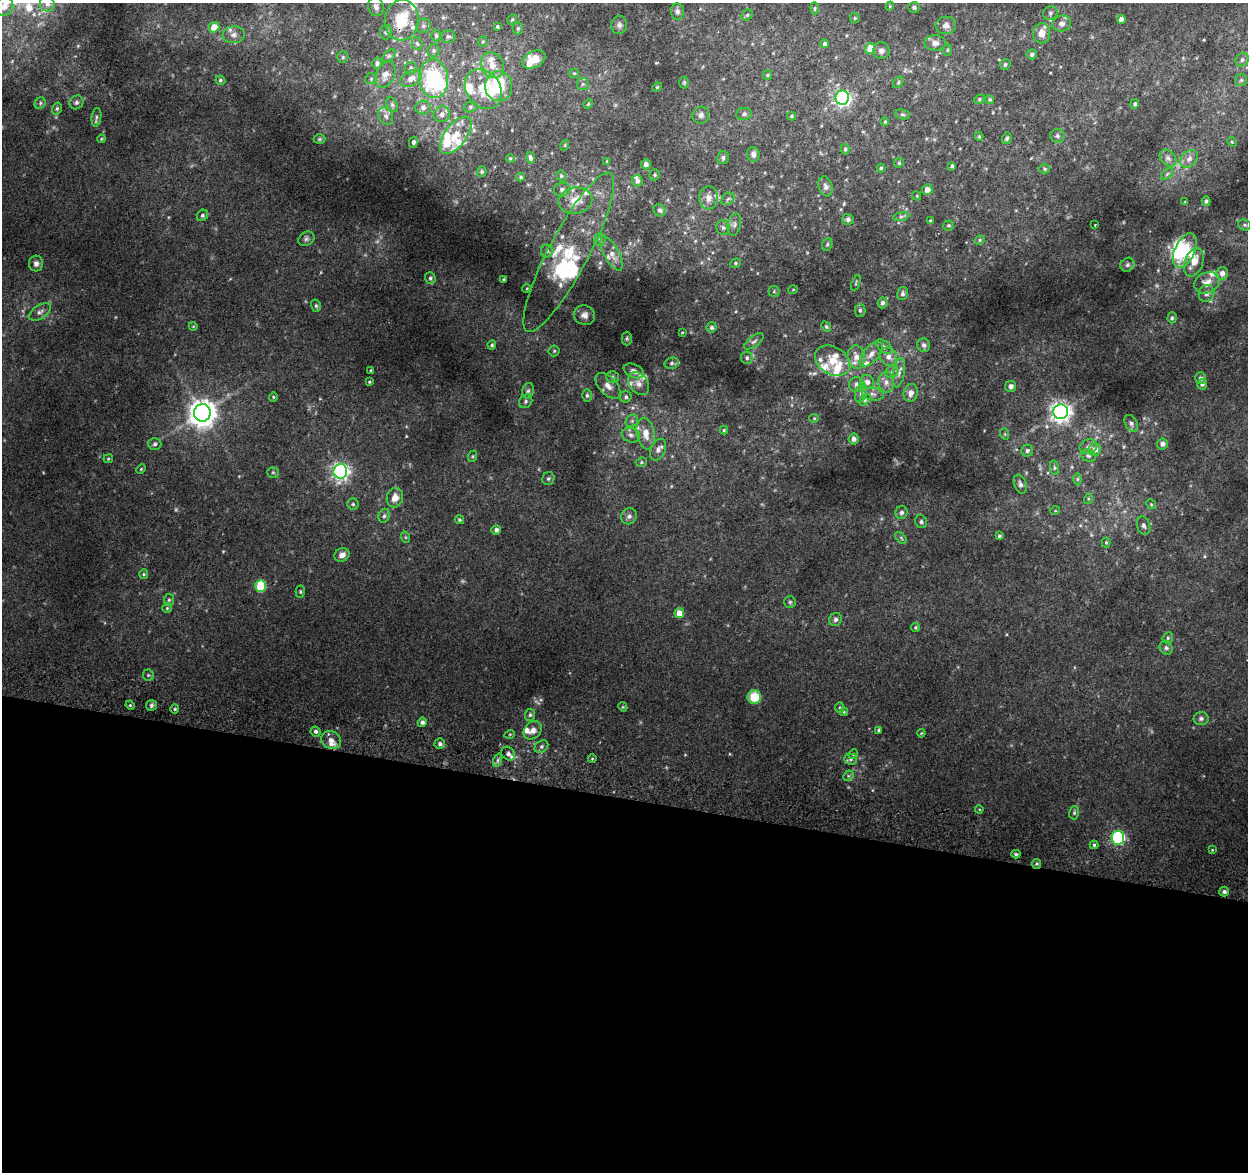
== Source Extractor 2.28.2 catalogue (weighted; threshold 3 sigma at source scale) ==
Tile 14 of 4 x 4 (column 2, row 4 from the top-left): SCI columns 1254-2499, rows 266-1435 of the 5008 x 5270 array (HDU 1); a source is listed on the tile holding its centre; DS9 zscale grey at full resolution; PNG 1250 x 1174 px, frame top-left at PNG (2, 3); each listed source drawn as its Kron ellipse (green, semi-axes under 4 px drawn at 4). Shown black and unused: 32% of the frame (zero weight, under 2 of 3 exposures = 2% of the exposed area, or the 3 px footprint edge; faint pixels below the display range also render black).
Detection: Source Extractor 2.28.2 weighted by HDU 2 'WHT'; one run over the whole footprint, this tile lists its part. Background 0.0812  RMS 0.015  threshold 0.0656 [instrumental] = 3 sigma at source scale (4.5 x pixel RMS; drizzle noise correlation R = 1.50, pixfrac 1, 0.0396/0.0396 arcsec/px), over >= 5 px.
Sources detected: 322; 5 too faint to see at this stretch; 2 inside a brighter object's white glare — neither listed nor drawn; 38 inside a brighter listed object's ellipse — not listed separately; the other 277 listed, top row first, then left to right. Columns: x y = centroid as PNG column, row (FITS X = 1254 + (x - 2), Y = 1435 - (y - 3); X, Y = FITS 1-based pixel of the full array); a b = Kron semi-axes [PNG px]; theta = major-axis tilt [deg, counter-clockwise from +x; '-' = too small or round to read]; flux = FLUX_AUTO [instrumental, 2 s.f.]
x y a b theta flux
47 4 8 7 - 5.5
4 6 9 9 - 12
890 6 4 3 - 1.3
376 7 9 7 -74 6.7
914 7 6 5 - 3
815 8 6 4 -85 1.8
677 12 8 6 -85 5.8
1050 13 7 6 - 3.7
747 15 6 5 - 2.7
855 18 5 5 - 1.8
1121 19 4 4 - 7.2
402 20 20 17 84 51
512 20 5 3 - 1.9
1062 24 9 8 - 6.8
619 25 9 8 - 5.5
946 25 10 9 - 7.7
423 26 7 6 - 4.3
497 26 3 3 - 1.8
214 27 5 5 - 18
518 28 6 5 - 2.6
386 32 7 6 - 2.8
1042 33 10 8 80 15
234 35 11 8 6 7.8
436 35 6 4 -89 2.8
448 36 7 6 - 3.1
483 42 5 4 - 1.7
935 43 10 7 -1 7.2
417 44 7 5 -68 2.3
825 44 4 4 - 4.2
870 48 5 5 - 20
947 50 6 4 88 1.5
434 51 6 6 - 3.2
881 51 8 8 - 6.4
1032 55 5 5 - 3.4
389 56 8 4 44 2.8
343 57 5 5 - 2.1
534 60 12 8 29 32
1242 60 7 6 - 4
377 63 5 5 - 3.7
1005 64 5 5 - 2.4
492 65 13 11 -61 16
411 68 6 6 - 3.1
574 73 5 4 - 1.6
385 75 14 9 64 11
768 75 5 4 - 1.6
371 79 6 5 - 2.6
411 79 12 7 28 10
434 79 19 14 -85 140
220 80 5 4 - 2.6
1241 80 6 6 - 2.8
684 82 6 5 - 1.9
898 82 6 4 61 2
583 84 6 6 - 2.7
499 86 15 13 -88 69
657 87 5 4 - 1.5
483 89 21 17 -56 37
842 98 7 6 - 430
979 99 5 4 - 2.1
990 99 4 4 - 2.4
76 102 7 6 - 3.5
40 103 6 5 - 2.4
588 104 5 4 - 1.6
1135 104 5 4 - 2.9
392 105 7 5 -64 3.2
470 107 7 5 17 2.6
57 108 6 4 74 2.5
423 108 8 7 - 5.7
442 114 8 7 - 7.3
744 114 8 6 8 4
902 114 7 5 -7 2.7
701 115 9 8 - 5.5
386 116 9 6 -62 6.8
791 116 4 4 - 1.6
96 117 9 5 82 3.4
885 122 4 3 - 1.7
456 135 22 11 53 30
1057 136 7 7 - 3.7
979 137 4 4 - 1.7
1007 138 6 4 60 2.4
101 139 4 3 - 1.2
319 139 6 5 - 2.1
413 142 5 4 - 3.1
1232 142 5 4 - 1.6
565 145 5 3 - 1.4
845 149 5 4 - 2.2
753 154 7 6 - 5.5
510 158 4 3 - 2
530 158 6 4 -77 4.2
723 158 6 6 - 3.7
1168 158 9 7 -46 6.6
1189 159 10 7 48 8.5
607 161 4 4 - 1.1
899 163 5 4 - 1.7
646 164 5 5 - 6.1
952 166 4 3 - 2.5
881 168 4 4 - 1.9
1045 169 5 4 - 2.2
482 172 5 4 - 2.2
1167 174 7 4 45 2.7
655 175 6 5 - 2.1
561 176 6 4 -70 2
521 177 4 3 - 2
637 181 5 5 - 5.3
826 186 10 7 -72 6.2
562 190 8 7 - 4.2
927 190 5 5 - 9.4
917 196 4 3 - 1.3
709 198 11 9 86 11
728 199 7 5 43 3.2
575 201 17 13 10 22
1206 201 5 4 - 3.3
1185 202 4 3 - 1.4
659 210 6 5 - 3.8
202 215 6 5 - 2.9
901 216 8 4 8 3.1
848 219 6 5 - 3.9
931 221 4 3 - 2.7
734 224 11 6 78 5.5
948 225 5 5 - 2.6
1095 225 2 2 - 1.2
1245 225 7 5 -22 2.5
723 228 7 6 - 4
306 239 8 6 33 4.3
600 240 6 5 - 2.7
980 240 5 4 - 1.8
827 244 6 5 - 2.2
547 251 6 6 - 3.8
1185 251 18 10 64 63
569 252 89 20 62 110
612 254 19 7 -62 11
1194 262 15 9 70 16
735 263 5 4 - 2.2
36 264 8 7 - 6.1
1127 265 7 6 - 3.7
1222 273 6 5 - 7.9
430 278 6 5 - 3
504 280 3 3 - 1.9
856 283 8 3 69 1.6
1207 283 13 10 27 14
527 288 4 3 - 1.3
793 290 5 3 - 1.1
774 291 5 5 - 2
1206 293 8 7 - 5.7
903 294 6 5 - 3.8
882 303 5 5 - 4.3
316 306 6 5 - 2.5
860 310 6 5 - 2.7
40 312 12 6 33 6.4
584 315 11 9 -21 8.3
1172 318 5 4 - 2.2
193 326 4 3 - 1
712 327 5 5 - 3.2
826 327 5 4 - 2.2
682 332 4 2 - 1.2
627 338 7 5 -90 2.4
754 341 11 5 38 4.2
492 345 4 4 - 2.1
924 345 7 6 - 4.5
884 347 9 5 -40 3.8
554 351 5 5 - 2.2
871 354 15 7 49 11
856 357 12 8 -83 13
888 357 9 8 - 9.5
747 358 6 6 - 3.8
833 361 19 13 -31 25
672 363 7 5 17 3.3
371 370 3 3 - 1.2
634 371 10 6 -25 6
892 372 7 6 - 4.6
899 373 15 5 80 8.2
612 377 6 5 - 3.1
1200 378 6 5 - 4.2
369 382 4 3 - 1.6
867 382 7 7 - 7.7
886 382 10 8 -86 8.6
638 383 12 9 -53 9.9
856 384 7 7 - 6
1202 384 5 5 - 3.8
608 386 15 9 -47 11
1011 386 5 5 - 7.5
528 391 8 6 73 3.3
861 393 10 6 74 5.6
911 393 9 7 74 10
873 394 11 6 -8 6.3
587 395 6 4 90 3.1
273 397 4 4 - 1.6
626 397 6 5 - 3.5
865 400 6 4 45 2.1
526 401 7 6 - 3.2
1061 412 7 7 - 900
202 413 9 8 - 1800
814 418 5 4 - 1.4
632 421 7 5 44 3.5
1131 423 9 6 -63 4.3
724 430 4 4 - 1.8
646 434 16 9 -81 19
1005 434 6 3 -72 1.7
631 435 9 7 -20 6.3
854 439 5 5 - 6.3
155 444 6 6 - 3.6
1162 444 5 5 - 6.3
1088 447 9 7 22 5.4
658 450 11 7 67 7.7
1095 450 6 6 - 9.2
1027 451 6 5 - 3.8
473 456 6 4 71 1.8
1088 456 8 5 -25 3.3
108 459 4 4 - 1.6
641 462 6 4 23 2
1054 468 7 4 -82 2.4
141 469 5 3 - 1.5
340 471 7 7 - 560
273 472 5 5 - 2.2
548 479 6 6 - 2.8
1077 479 6 4 89 2.2
1020 484 10 6 -71 4.6
395 498 10 8 72 12
1088 499 5 3 - 1.9
353 504 5 5 - 2.5
1151 504 5 4 - 1.8
1055 511 5 3 - 1.1
901 513 6 6 - 4.6
384 516 7 5 74 3.4
629 516 8 7 - 4.9
459 520 5 4 - 2.1
921 522 7 5 -61 3.5
1144 526 9 6 -71 4.6
496 530 5 4 - 4.6
999 536 4 3 - 2.5
405 537 6 3 -71 1.7
901 538 7 4 -47 2.2
1106 542 5 4 - 1.7
342 555 8 6 29 8.3
144 574 5 4 - 1.9
261 586 6 5 - 64
300 592 6 4 -89 1.9
169 600 6 5 - 2.6
790 602 6 6 - 2.4
167 608 5 5 - 1.8
679 613 5 5 - 18
835 619 7 6 - 3.8
916 627 4 4 - 1.9
1168 638 6 5 - 2.5
1166 648 7 6 - 3.6
148 675 5 5 - 2.3
754 697 7 7 - 33
130 705 5 4 - 1.8
151 705 5 5 - 3.2
623 707 5 3 - 1.3
840 707 5 4 - 1.8
175 709 5 4 - 1.9
844 712 4 4 - 1.6
530 715 6 5 - 2.8
1201 718 7 6 - 4.2
422 722 5 4 - 4.4
533 730 10 8 45 8.4
879 730 4 3 - 3.4
316 731 5 5 - 4
921 733 4 3 - 1.3
510 734 5 3 - 1.3
331 740 10 8 -30 9.2
440 744 5 5 - 4.2
541 746 7 5 35 3.6
508 754 8 6 -43 6.5
853 754 5 4 - 1.7
592 759 4 3 - 1.2
851 759 6 5 - 2.9
498 760 7 4 71 3.2
848 776 6 4 45 2.3
979 809 4 3 - 1.2
1074 813 6 5 - 2.6
1118 838 7 6 - 240
1094 845 4 4 - 2.1
1212 850 4 3 - 1.3
1016 854 4 4 - 2.2
1036 864 5 4 - 2.1
1224 892 5 5 - 3.8
Overlapping masked pixels (flux is a lower limit): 1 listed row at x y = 1036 864
Isophote crosses this tile's border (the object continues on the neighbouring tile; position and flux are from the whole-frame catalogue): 2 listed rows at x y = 47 4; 4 6